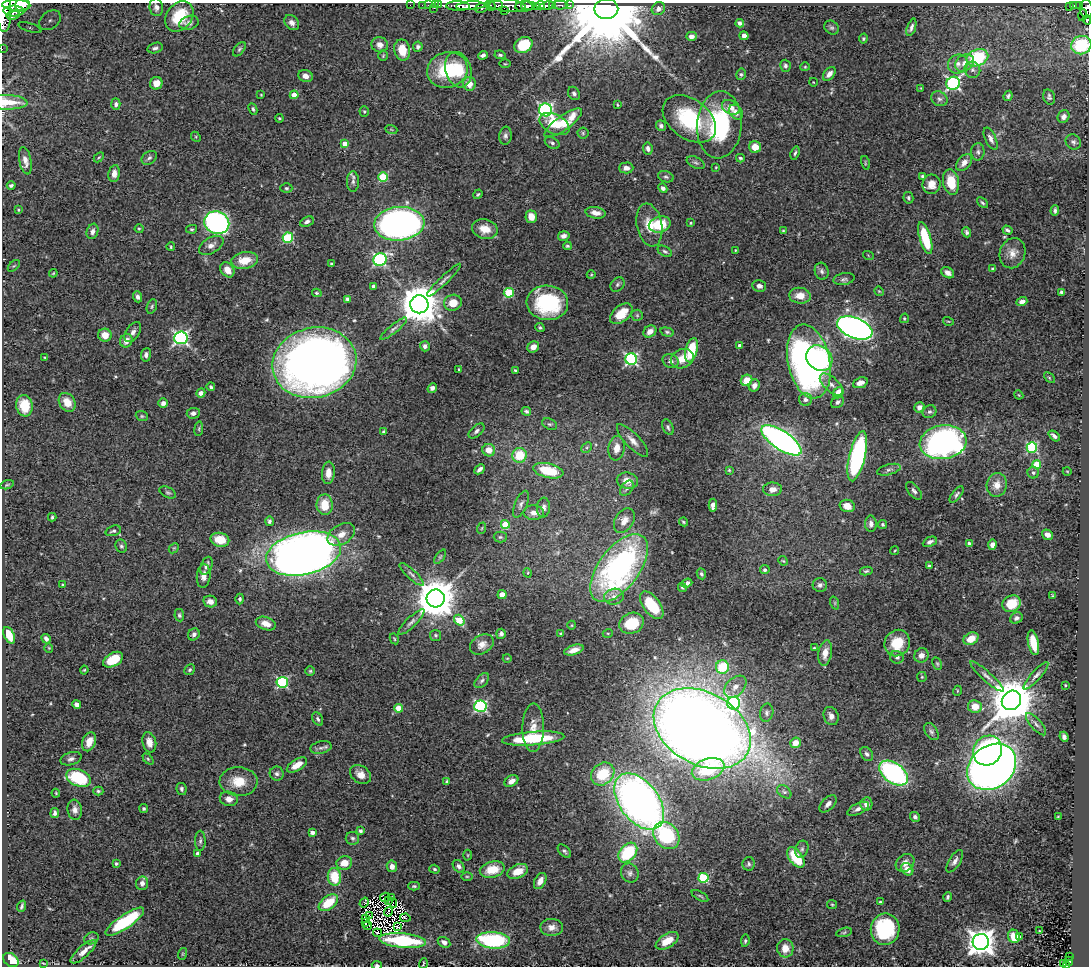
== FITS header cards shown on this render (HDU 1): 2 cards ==
NAXIS1  =                 1087
NAXIS2  =                  964

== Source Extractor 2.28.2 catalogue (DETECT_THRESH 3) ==
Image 1087 x 964 px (HDU 1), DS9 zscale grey, 1 PNG px = 1 image px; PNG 1091 x 968 px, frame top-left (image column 1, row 964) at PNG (2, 3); each listed source drawn as its Kron ellipse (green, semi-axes under 4 px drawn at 4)
Background 1.95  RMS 0.037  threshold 0.111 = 3 sigma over >= 5 px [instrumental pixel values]
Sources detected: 480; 8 with non-positive FLUX_AUTO (blend fragments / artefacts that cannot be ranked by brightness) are neither listed nor drawn; the other 472 listed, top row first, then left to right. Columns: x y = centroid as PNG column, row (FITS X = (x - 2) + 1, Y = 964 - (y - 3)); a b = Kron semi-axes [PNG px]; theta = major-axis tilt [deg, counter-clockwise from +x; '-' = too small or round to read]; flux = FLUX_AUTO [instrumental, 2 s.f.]
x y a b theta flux
22 4 8 6 63 3400
16 5 14 5 -3 4200
410 5 2 2 - 22
422 5 2 2 - 20
429 5 3 2 - 50
435 5 2 2 - 29
439 5 2 2 - 22
496 5 7 3 11 1200
506 5 20 6 -7 2000
528 5 7 4 3 2700
540 5 4 3 - 560
552 5 3 2 - 660
560 5 8 3 -2 320
569 5 3 2 - 210
1074 5 4 3 - 230
458 6 12 4 -2 2800
470 6 14 4 4 3300
491 6 4 4 - 850
524 6 9 5 1 3400
536 6 3 3 - 400
547 6 7 3 14 1700
1079 6 3 3 - 210
156 7 9 6 -82 9.2
1070 7 3 3 - 62
434 8 3 2 - 14
481 8 6 4 21 620
606 9 12 10 1 65000
658 9 7 6 - 8.9
1086 9 9 6 -86 1200
14 11 10 5 -3 1600
505 11 3 3 - 150
4 12 20 7 -90 9200
13 15 6 3 12 1100
1083 15 6 3 73 83
179 16 16 12 53 87
50 20 12 8 39 21
1087 20 5 3 - 90
189 23 10 7 16 10
292 23 8 6 -47 12
740 23 4 3 - 6.8
30 27 12 4 -18 8.9
911 27 9 4 71 7.1
832 28 8 6 -41 5.5
691 36 5 4 - 9.1
744 36 5 4 - 14
863 39 5 4 - 3.5
380 45 8 7 - 18
523 45 9 7 26 85
1081 45 10 9 - 140
418 47 5 5 - 6.5
155 48 8 5 16 6.3
2 49 2 2 - 18
239 49 8 5 53 5.1
402 50 10 8 -79 43
483 55 5 3 - 7.6
500 55 6 3 -8 4.2
383 56 5 4 - 3.1
977 58 11 8 22 160
964 63 10 8 37 17
505 64 6 4 0 2.6
958 64 10 9 - 17
785 66 6 5 - 5.9
805 67 5 4 - 2.7
447 70 20 17 16 140
458 70 18 13 -73 67
972 70 8 7 - 11
741 74 6 4 76 3.8
829 74 8 5 49 16
306 76 7 6 - 16
813 82 4 3 - 1.5
156 83 6 6 - 24
953 83 7 6 - 500
469 84 7 6 - 27
921 88 3 3 - 1.8
574 93 7 5 -55 7.1
261 95 3 3 - 1.9
294 95 4 4 - 24
1008 96 5 4 - 4.9
1049 97 8 5 -76 6.4
939 99 8 7 - 9.2
7 102 20 7 -1 63
116 104 6 4 -88 6.7
617 105 4 2 - 2.2
731 107 9 6 -29 17
253 109 6 4 -64 5
546 110 6 6 - 550
364 112 5 4 - 3.2
736 112 8 6 -51 15
1064 117 6 5 - 11
279 118 4 3 - 3
689 119 30 20 -36 180
563 123 22 7 35 80
554 124 16 9 -27 71
719 125 33 22 86 260
661 126 5 5 - 8
391 129 6 3 -20 3
583 133 5 5 - 3.9
505 136 9 6 84 7.5
196 137 5 4 - 3.3
991 139 12 5 -65 12
1073 142 8 7 - 7.1
552 143 8 5 -30 6.2
345 144 4 4 - 31
755 147 6 6 - 30
648 148 6 5 - 8.8
978 152 8 6 88 7.5
795 153 7 4 72 5
99 157 6 3 44 2.9
149 158 8 6 36 6.8
740 158 4 3 - 3.4
25 161 14 6 -78 16
696 163 10 5 -26 5.6
865 163 7 3 -78 2.5
964 163 10 6 50 18
716 167 3 2 - 2
626 168 7 5 1 11
114 174 8 5 80 16
922 176 4 3 - 4
383 177 5 5 - 120
666 177 8 5 -18 5.1
353 181 10 6 90 8.8
951 182 13 8 -79 54
931 184 10 9 - 22
11 185 4 3 - 5.3
286 188 6 4 0 3.7
663 188 5 4 - 8.4
478 194 5 4 - 3.9
908 198 6 5 - 4.7
982 203 6 4 -44 4.4
18 210 4 3 - 2.3
1055 210 5 4 - 5.8
596 213 10 5 -10 17
531 217 6 5 - 29
307 222 7 4 24 8.5
217 223 13 11 -22 650
691 223 4 3 - 2.7
399 224 25 17 5 1200
660 224 11 8 14 89
649 225 22 12 -78 48
139 229 4 4 - 2.7
192 229 5 4 - 4.2
485 229 13 9 -13 38
1007 230 5 3 - 5.8
92 231 8 5 71 12
783 231 4 4 - 2.5
967 232 5 4 - 4.9
564 236 6 5 - 12
288 238 5 5 - 180
925 238 16 5 -74 100
211 245 13 8 31 16
567 246 4 4 - 3.5
171 247 4 3 - 3
735 250 3 2 - 1.8
665 251 8 5 -30 5.2
1012 253 15 12 70 26
868 255 5 3 - 2.1
380 259 7 6 - 370
245 260 13 8 9 49
331 264 3 3 - 3.3
14 266 7 3 44 2.8
993 269 4 4 - 3.9
227 270 8 6 -53 26
822 271 8 7 - 7.7
53 273 4 3 - 2.5
948 273 7 5 -31 11
591 275 4 3 - 2.1
844 279 11 6 11 7.1
444 280 23 4 44 11
617 284 8 6 47 5.5
759 286 7 6 - 9.7
374 287 4 4 - 12
879 291 5 4 - 2.3
1062 292 4 3 - 5.5
317 293 5 3 - 3.4
509 293 5 5 - 130
800 296 11 8 -6 31
138 297 5 4 - 7.1
347 299 4 3 - 5.6
1022 302 5 4 - 11
453 303 9 8 - 34
547 303 21 17 -6 220
419 304 9 9 - 8200
152 306 7 4 71 4.4
621 314 13 8 41 48
637 315 6 5 - 4.5
904 318 5 4 - 3.3
948 321 5 3 - 2.2
540 328 4 3 - 3.9
855 328 18 10 -22 1400
394 329 17 4 39 9.5
650 331 7 5 34 19
133 332 11 6 55 12
667 332 7 4 -15 4.2
105 335 7 6 - 28
181 338 6 6 - 590
126 341 7 6 - 20
425 346 5 5 - 8.5
740 346 4 3 - 12
533 347 6 5 - 18
691 350 12 6 75 100
146 355 6 4 83 8.7
45 357 4 2 - 2.5
819 358 14 12 -44 210
631 359 6 6 - 390
682 359 12 9 26 33
671 361 8 7 - 11
809 361 37 21 -78 940
314 363 42 35 13 2500
459 369 3 3 - 4.2
515 370 4 3 - 2.9
1049 378 6 4 -45 3
747 380 6 5 - 36
860 383 8 5 21 17
831 384 14 7 -42 16
754 385 6 5 - 13
211 387 4 3 - 4.6
432 388 5 4 - 9
201 393 5 4 - 10
838 393 6 4 51 49
1019 395 4 3 - 2.2
805 399 6 6 - 10
67 402 10 8 -57 34
837 402 7 5 40 7.6
163 403 5 4 - 11
24 406 11 8 -82 66
919 407 5 5 - 14
526 411 5 4 - 5
929 412 7 6 - 6.3
193 413 6 5 - 9.1
142 416 6 5 - 3.6
549 424 8 5 -25 5.1
668 427 8 5 -65 5.7
199 429 7 3 82 3
384 431 4 3 - 4.4
477 431 9 5 42 7
1054 436 6 3 -40 6.9
781 440 23 9 -34 1100
632 441 21 7 -47 22
943 442 23 17 8 790
587 447 6 4 45 4.6
1032 447 5 5 - 230
617 448 12 8 81 27
489 450 6 6 - 29
519 455 7 7 - 74
857 456 25 8 76 450
1037 464 4 4 - 69
480 469 6 3 43 8.3
729 470 4 4 - 2.7
889 470 12 5 15 8
548 471 15 7 -13 110
1067 471 4 3 - 1.7
328 473 11 6 86 21
1033 473 6 5 - 5.2
627 481 10 8 -12 25
7 485 7 3 18 3.1
997 485 12 10 79 26
627 488 9 5 51 6.7
772 489 9 7 3 18
914 491 10 5 -50 7.5
168 493 9 5 -27 5.1
957 494 10 4 52 6.2
521 504 14 6 67 10
325 505 10 8 -89 52
713 505 6 4 86 14
847 506 8 6 -15 25
543 508 10 6 84 11
534 513 10 7 -2 20
52 517 4 3 - 3.6
269 521 5 4 - 6.1
624 521 13 9 59 20
683 522 5 3 - 3.3
505 524 4 4 - 72
871 524 8 6 -89 11
883 524 4 4 - 4.2
482 528 6 3 71 2.4
113 531 8 5 18 5.4
341 534 15 10 32 26
1047 535 6 4 -34 11
500 537 6 5 - 5
220 540 9 7 -13 54
930 542 7 4 25 8.2
969 544 4 3 - 8.2
992 545 5 4 - 12
121 546 7 5 -62 5.5
174 548 6 4 44 3.1
895 551 4 3 - 2.5
303 553 38 21 12 2900
440 557 8 4 54 3.8
783 561 5 4 - 2.9
206 566 9 5 66 12
929 566 3 3 - 6
619 568 40 20 53 640
765 570 5 4 - 7.8
866 571 6 4 11 4
528 573 5 3 - 2.4
412 574 16 4 -43 9.3
701 574 5 4 - 4.6
204 576 12 7 84 14
687 583 5 4 - 9.4
62 585 3 3 - 2.7
820 585 7 7 - 8.2
682 587 5 4 - 3.6
502 595 4 4 - 27
1053 596 4 4 - 2.7
614 597 10 8 11 15
436 598 9 9 - 8800
240 599 5 4 - 5
210 601 7 6 - 13
835 603 7 4 -72 3.9
1012 604 9 8 - 57
652 605 16 8 -52 110
179 615 6 5 - 4.4
1016 618 6 5 - 7.4
459 620 6 4 -53 64
411 622 18 5 44 11
631 623 12 10 26 90
266 624 10 6 -18 24
572 625 4 3 - 2
608 633 5 3 - 2.3
194 634 6 5 - 8.6
501 634 5 4 - 6.2
561 634 3 3 - 2.8
9 635 9 5 -65 53
436 635 5 5 - 4.5
46 639 5 4 - 8.7
394 639 6 4 -61 3.1
971 639 8 6 29 35
897 643 13 12 - 67
1033 643 12 5 -78 50
482 644 13 9 30 18
49 648 5 3 - 1.9
814 648 3 2 - 2.2
574 650 10 5 18 18
825 653 13 6 80 25
921 655 7 7 - 14
897 657 7 6 - 9.4
507 658 4 3 - 1.9
113 660 11 6 30 69
937 664 6 4 -63 3.4
722 667 6 6 - 100
84 670 4 3 - 2.6
189 670 6 5 - 4.3
310 671 5 5 - 3.6
987 676 22 4 -42 13
1036 676 18 4 48 12
922 677 5 5 - 2.8
482 681 9 5 46 7.2
282 682 5 5 - 270
1065 685 3 3 - 2.8
735 687 13 8 45 21
957 691 5 3 - 2.2
1011 700 10 9 - 11000
734 703 6 6 - 290
77 704 4 4 - 12
480 706 6 6 - 380
975 707 7 6 - 35
399 708 4 4 - 41
767 713 9 6 79 7.9
831 716 9 7 -70 13
318 719 7 5 -62 5.3
1036 724 14 5 -49 9.7
533 728 24 11 89 36
702 729 52 36 -29 5400
931 732 9 6 -58 6.6
1064 737 5 4 - 7.9
533 738 31 6 4 160
89 742 10 6 68 30
149 742 10 6 -76 21
795 743 5 5 - 30
321 748 10 6 12 8.1
988 751 15 14 - 310
867 754 8 5 -54 6.7
71 759 10 6 16 9.2
148 759 6 4 -46 3.5
297 765 11 5 31 28
992 767 26 21 38 3100
708 769 17 10 20 130
894 773 16 10 -35 480
277 774 7 7 - 6.6
360 774 11 8 -35 21
603 774 12 10 40 97
78 778 13 8 -22 150
511 781 7 5 31 16
238 782 19 14 -2 50
447 782 4 3 - 3.7
182 789 6 5 - 6.1
98 791 5 4 - 4.3
784 792 8 5 -39 6.6
56 793 4 3 - 2.5
229 799 9 7 -13 16
639 801 32 19 -53 1700
828 804 10 6 45 12
866 804 6 6 - 17
144 808 4 4 - 4.6
858 809 12 5 25 10
75 810 10 7 -81 13
55 813 5 4 - 7
915 817 5 5 - 7
1058 817 3 2 - 2.1
360 831 4 4 - 5
312 832 4 3 - 12
666 835 15 11 -48 200
352 838 7 6 - 5.8
200 841 10 5 -90 6.3
802 849 9 6 70 7.1
564 851 8 4 -46 5.3
628 853 11 8 48 150
197 854 3 3 - 8.6
468 855 5 3 - 2.3
796 858 11 6 -53 90
955 861 13 5 57 10
344 863 8 6 16 32
905 863 10 8 41 16
116 864 3 3 - 5.2
749 864 7 6 - 5.7
392 866 6 5 - 15
459 866 7 5 -52 8.5
434 869 5 4 - 3.9
907 869 6 5 - 23
492 870 12 8 12 52
518 871 11 6 24 40
630 873 10 8 -60 11
467 876 6 4 0 2.8
334 877 9 6 -84 75
703 878 5 5 - 200
540 881 9 5 62 20
142 883 7 6 - 13
414 886 6 4 -1 3.7
700 896 9 3 -30 3.6
385 897 5 2 - 3.6
948 897 5 3 - 5.2
391 898 2 2 - 1.3
389 900 2 2 - 1.6
364 902 5 2 - 1
880 902 3 3 - 4.1
328 903 11 6 36 75
393 903 5 2 - 3.5
832 904 5 4 - 3
22 906 6 3 70 4.5
388 912 5 2 - 3.9
370 916 3 2 - 3.3
405 918 5 2 - 10
366 919 2 2 - 2.8
125 922 23 7 34 180
365 923 3 2 - 3
367 925 4 2 - 0.61
397 927 2 2 - 3.7
552 927 11 8 -1 19
885 929 16 14 80 200
1039 931 3 2 - 1.9
844 932 8 4 14 4.4
377 933 4 2 - 2.2
1014 936 7 6 - 34
1019 937 3 3 - 6.3
91 938 7 5 23 4.9
493 940 17 8 -4 260
403 941 23 7 -5 180
667 941 13 6 32 45
745 941 6 4 81 4.3
444 942 7 5 -31 11
981 942 8 8 - 2900
785 948 9 8 - 32
83 952 16 5 42 18
182 954 6 4 71 2.8
1069 956 3 2 - 20
11 960 8 6 -36 59
1069 961 4 4 - 140
43 963 4 2 - 1.8
423 963 5 2 - 2.6
1064 964 4 3 - 23
377 965 5 3 - 4.6
1066 966 3 2 - 38
At the frame edge (FLAGS 8, measured only in part): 9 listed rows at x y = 22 4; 1086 9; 4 12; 1087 20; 1081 45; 2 49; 7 102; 377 965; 1066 966
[8 non-positive-flux detections neither listed nor drawn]